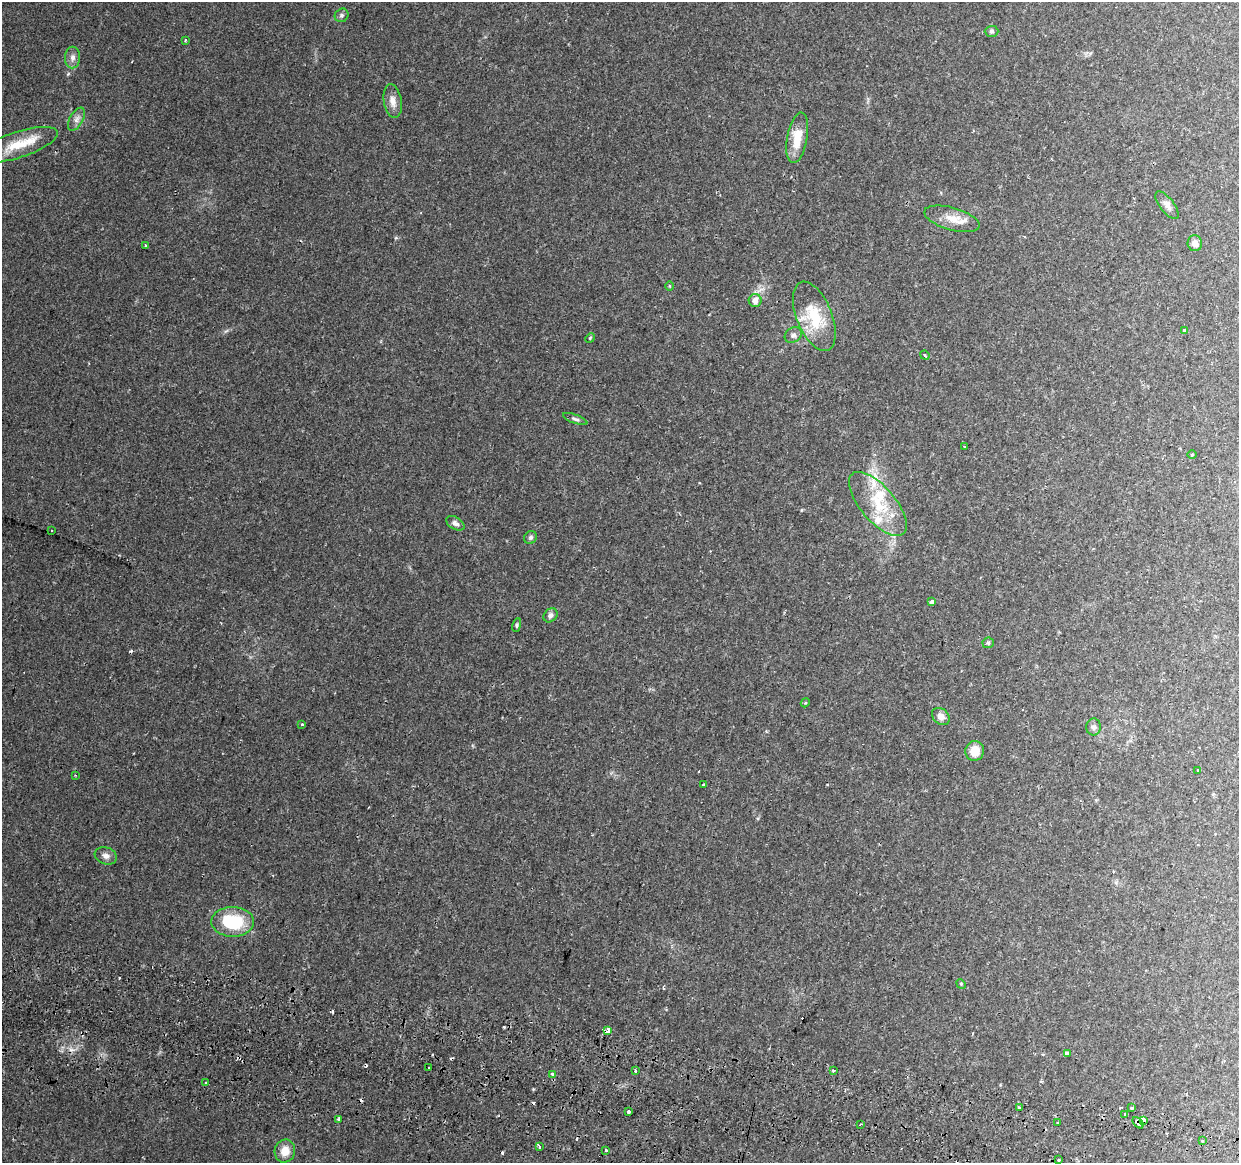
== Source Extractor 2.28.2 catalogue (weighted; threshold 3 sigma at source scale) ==
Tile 6 of 4 x 4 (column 2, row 2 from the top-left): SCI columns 1256-2492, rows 2655-3815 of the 4976 x 5248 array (HDU 1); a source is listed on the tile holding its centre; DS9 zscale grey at full resolution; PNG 1241 x 1165 px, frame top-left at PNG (2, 2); each listed source drawn as its Kron ellipse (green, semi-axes under 4 px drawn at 4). Shown black and unused: <1% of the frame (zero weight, under 2 of 3 exposures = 3% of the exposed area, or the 3 px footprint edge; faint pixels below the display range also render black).
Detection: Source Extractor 2.28.2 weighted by HDU 2 'WHT'; one run over the whole footprint, this tile lists its part. Background 0.0332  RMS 0.0032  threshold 0.0145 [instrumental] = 3 sigma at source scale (4.5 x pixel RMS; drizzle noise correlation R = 1.50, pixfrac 1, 0.0396/0.0396 arcsec/px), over >= 5 px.
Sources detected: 79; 12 cosmic-ray / hot-pixel residue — neither listed nor drawn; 5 inside a brighter listed object's ellipse — not listed separately; the other 62 listed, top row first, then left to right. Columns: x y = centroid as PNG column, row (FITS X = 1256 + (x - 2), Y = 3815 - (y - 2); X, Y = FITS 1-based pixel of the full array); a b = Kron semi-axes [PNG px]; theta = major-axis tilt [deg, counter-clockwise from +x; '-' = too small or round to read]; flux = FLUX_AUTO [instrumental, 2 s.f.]
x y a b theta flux
342 15 7 6 - 0.82
991 31 7 5 1 0.61
185 41 3 3 - 0.71
73 57 11 7 88 1.5
393 101 17 9 -81 2.6
76 119 12 6 61 1.5
797 138 25 10 79 6.6
18 145 42 13 18 9.5
1167 205 16 7 -52 1.7
952 219 28 11 -16 4.7
1195 243 8 7 - 1.8
146 246 4 2 - 0.29
669 286 5 3 - 0.27
755 300 6 6 - 2.6
814 316 37 17 -68 13
1184 330 3 3 - 1
793 335 9 7 38 1.1
590 338 5 4 - 0.34
925 355 5 4 - 0.48
575 419 13 4 -20 0.85
964 446 3 2 - 0.27
1192 454 5 3 - 0.28
878 504 39 17 -49 13
455 523 10 6 -31 1.1
52 530 2 2 - 0.25
531 537 7 6 - 0.75
932 602 4 4 - 1.8
550 615 8 6 47 1.2
517 625 7 3 79 0.42
988 643 6 5 - 0.49
805 703 5 3 - 0.31
941 716 10 7 -41 2.1
302 724 3 3 - 0.52
1094 727 8 7 - 1.1
975 751 10 9 - 4.6
1197 770 3 3 - 0.45
75 775 2 2 - 0.31
703 785 3 3 - 0.56
106 856 11 8 -19 1.5
233 922 21 15 -1 16
961 984 5 4 - 0.31
608 1031 4 3 - 22
1067 1053 4 3 - 1.3
429 1068 3 2 - 0.43
833 1070 4 3 - 2.1
635 1071 3 3 - 1.1
552 1074 3 3 - 2.2
206 1083 3 3 - 0.97
1019 1108 3 3 - 0.72
1132 1108 3 3 - 1.4
629 1112 3 3 - 3.3
1125 1115 4 3 - 1.5
339 1119 3 3 - 1.3
1143 1120 4 3 - 2.1
1058 1123 4 3 - 0.33
1138 1123 7 3 -46 1.2
860 1125 3 2 - 0.32
1202 1141 3 3 - 0.36
539 1147 3 3 - 1.7
606 1150 3 2 - 0.79
285 1151 11 10 - 3.7
1059 1160 3 3 - 1
Overlapping masked pixels (flux is a lower limit): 3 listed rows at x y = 608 1031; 1143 1120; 1138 1123
Unlisted compact peaks at least as high as the median listed source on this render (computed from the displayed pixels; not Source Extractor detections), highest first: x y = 533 1089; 119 978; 396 238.